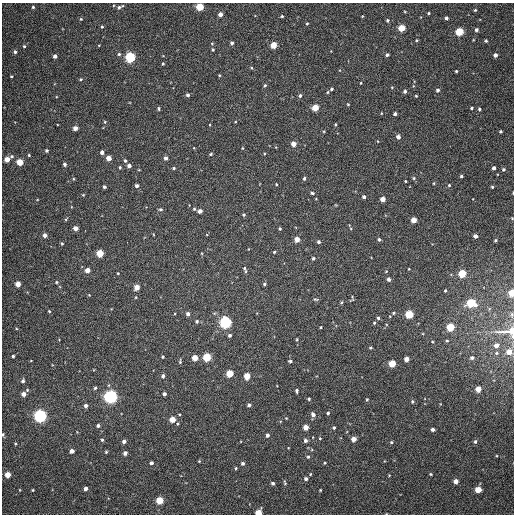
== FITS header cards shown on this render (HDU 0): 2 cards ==
NAXIS1  =                  512
NAXIS2  =                  512

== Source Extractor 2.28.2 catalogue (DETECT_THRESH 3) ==
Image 512 x 512 px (HDU 0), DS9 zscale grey, 1 PNG px = 1 image px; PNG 516 x 516 px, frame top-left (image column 1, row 512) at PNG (2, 3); no overlay
Background 358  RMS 8.3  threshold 24.8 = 3 sigma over >= 5 px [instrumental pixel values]
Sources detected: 218; all 218 listed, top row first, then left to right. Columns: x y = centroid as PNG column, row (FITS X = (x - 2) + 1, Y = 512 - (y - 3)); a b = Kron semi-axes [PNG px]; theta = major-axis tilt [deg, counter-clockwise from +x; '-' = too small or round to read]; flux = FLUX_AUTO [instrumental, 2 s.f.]
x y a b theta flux
33 7 3 3 - 780
120 7 7 3 27 1300
200 7 4 4 - 19000
475 10 3 3 - 590
405 12 4 3 - 470
429 13 4 3 - 690
220 14 4 4 - 3500
282 16 3 3 - 710
362 16 5 3 - 440
446 18 4 4 - 1500
81 19 4 4 - 540
387 20 5 5 - 1000
307 23 3 3 - 530
102 27 4 3 - 680
402 28 4 4 - 14000
476 30 4 4 - 1400
459 32 5 4 - 25000
416 40 4 4 - 560
486 41 4 3 - 800
232 43 4 3 - 1400
273 45 4 4 - 11000
24 46 3 3 - 680
213 50 4 4 - 710
15 52 4 3 - 1000
119 54 4 4 - 770
387 55 4 4 - 1300
495 55 4 4 - 2000
55 56 4 4 - 2100
130 57 5 5 - 70000
163 64 3 2 - 560
251 68 4 4 - 590
456 71 3 3 - 570
219 75 4 3 - 500
11 76 3 2 - 420
81 79 5 4 - 700
361 83 3 3 - 440
265 85 5 4 - 770
392 87 4 3 - 420
332 89 3 3 - 1100
438 90 4 4 - 1400
405 91 4 3 - 1200
328 92 4 3 - 540
188 95 4 4 - 1100
300 96 4 4 - 1200
416 96 3 3 - 500
348 104 4 3 - 540
315 108 4 4 - 11000
471 108 4 3 - 710
159 109 5 3 - 710
479 109 4 3 - 860
381 113 4 2 - 400
395 114 3 3 - 1400
105 122 5 4 - 680
335 124 4 3 - 490
210 125 3 2 - 370
75 128 4 4 - 3400
501 131 3 3 - 750
398 137 4 4 - 2500
293 144 4 4 - 4700
242 148 5 3 - 470
46 151 4 4 - 880
102 152 4 4 - 2400
211 154 4 3 - 700
29 155 4 3 - 550
12 156 5 5 - 980
109 158 4 4 - 5400
166 158 5 4 - 1700
7 159 4 4 - 6000
125 161 5 4 - 990
20 162 4 4 - 11000
64 164 4 4 - 1200
129 166 4 4 - 2200
120 167 4 3 - 630
174 168 4 3 - 690
494 168 4 3 - 1600
504 169 4 4 - 870
461 176 3 3 - 820
304 178 4 4 - 1000
414 178 5 4 - 700
73 179 5 3 - 560
405 181 3 2 - 460
434 183 3 3 - 520
276 184 4 3 - 440
449 185 4 4 - 630
137 186 4 4 - 1600
104 187 3 3 - 1100
492 187 3 3 - 600
312 193 5 4 - 990
513 193 3 2 - 340
83 195 4 3 - 520
364 197 3 3 - 1300
383 199 4 4 - 5300
160 209 5 4 - 890
194 209 4 4 - 660
200 211 4 4 - 2600
244 215 4 4 - 810
512 218 4 3 - 400
414 220 4 4 - 7000
349 225 3 3 - 360
76 228 4 4 - 4000
280 229 3 3 - 630
153 234 4 2 - 400
45 235 4 4 - 2400
475 236 4 4 - 2100
297 239 4 4 - 5800
379 239 4 3 - 1000
496 240 4 3 - 730
319 242 4 4 - 1200
62 243 4 3 - 630
274 252 4 4 - 560
100 253 4 4 - 17000
313 258 4 4 - 1000
244 268 5 4 - 710
409 269 3 3 - 380
87 270 4 4 - 4700
246 271 5 3 - 550
386 271 4 4 - 500
118 273 3 2 - 450
462 274 5 4 - 20000
389 279 4 4 - 2000
56 282 5 4 - 670
18 284 4 4 - 6200
264 284 4 4 - 820
137 287 4 4 - 6400
445 290 3 3 - 640
512 293 4 4 - 16000
89 295 4 4 - 400
136 297 4 2 - 430
315 299 7 4 -6 790
352 299 7 4 69 700
341 302 4 3 - 750
471 303 5 5 - 32000
49 311 4 3 - 540
393 313 5 4 - 830
188 314 4 4 - 1800
409 314 5 5 - 26000
512 314 6 4 -73 780
378 318 4 3 - 1200
197 321 4 4 - 920
225 322 5 5 - 120000
374 323 4 3 - 660
321 327 3 2 - 500
450 327 5 4 - 22000
16 328 4 3 - 510
508 332 31 12 -1 7800
230 335 4 3 - 1300
297 339 5 3 - 540
447 341 4 3 - 650
496 345 5 4 - 2700
370 348 4 3 - 640
509 352 5 4 - 5400
496 353 5 4 - 650
13 356 3 3 - 780
163 357 3 3 - 690
207 357 5 4 - 29000
195 358 4 4 - 8300
472 358 5 4 - 1200
406 359 4 4 - 3800
180 361 5 3 - 720
290 361 4 3 - 840
392 364 4 4 - 16000
230 373 4 4 - 15000
163 376 4 4 - 1700
247 376 5 4 - 9900
23 381 5 4 - 1300
95 388 4 4 - 850
478 389 4 4 - 5200
297 391 4 3 - 980
23 394 4 4 - 3300
164 394 3 3 - 1600
111 397 5 5 - 180000
309 399 3 3 - 770
367 400 4 3 - 630
412 401 5 4 - 720
249 405 4 3 - 1300
86 406 4 4 - 1600
328 413 4 3 - 810
313 415 5 4 - 2200
40 416 5 5 - 160000
286 418 4 3 - 410
172 419 4 4 - 8400
178 424 4 3 - 630
98 426 4 3 - 1300
306 427 4 4 - 5900
334 427 4 3 - 760
433 429 4 3 - 1900
3 434 5 3 - 660
267 435 4 4 - 1500
320 438 3 3 - 440
354 439 4 4 - 4500
102 440 4 3 - 730
305 440 4 4 - 1700
475 441 4 4 - 970
124 442 4 4 - 1900
391 442 4 3 - 630
72 451 4 4 - 2900
106 452 4 3 - 600
125 453 4 4 - 2100
308 457 5 4 - 830
199 461 4 3 - 460
151 463 3 3 - 1500
243 463 4 4 - 1100
325 463 3 3 - 510
236 468 4 3 - 600
310 474 3 3 - 520
431 474 3 2 - 520
8 475 4 4 - 6200
389 475 4 3 - 360
306 479 4 4 - 1400
456 481 4 4 - 3800
273 483 3 3 - 1300
285 483 7 4 -82 710
85 489 4 4 - 2100
478 489 5 4 - 10000
33 490 3 2 - 470
320 490 3 2 - 560
160 500 5 4 - 17000
258 513 4 4 - 13000
At the frame edge (FLAGS 8, measured only in part): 8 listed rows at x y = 200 7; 513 193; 512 218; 512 293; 512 314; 508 332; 3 434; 258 513